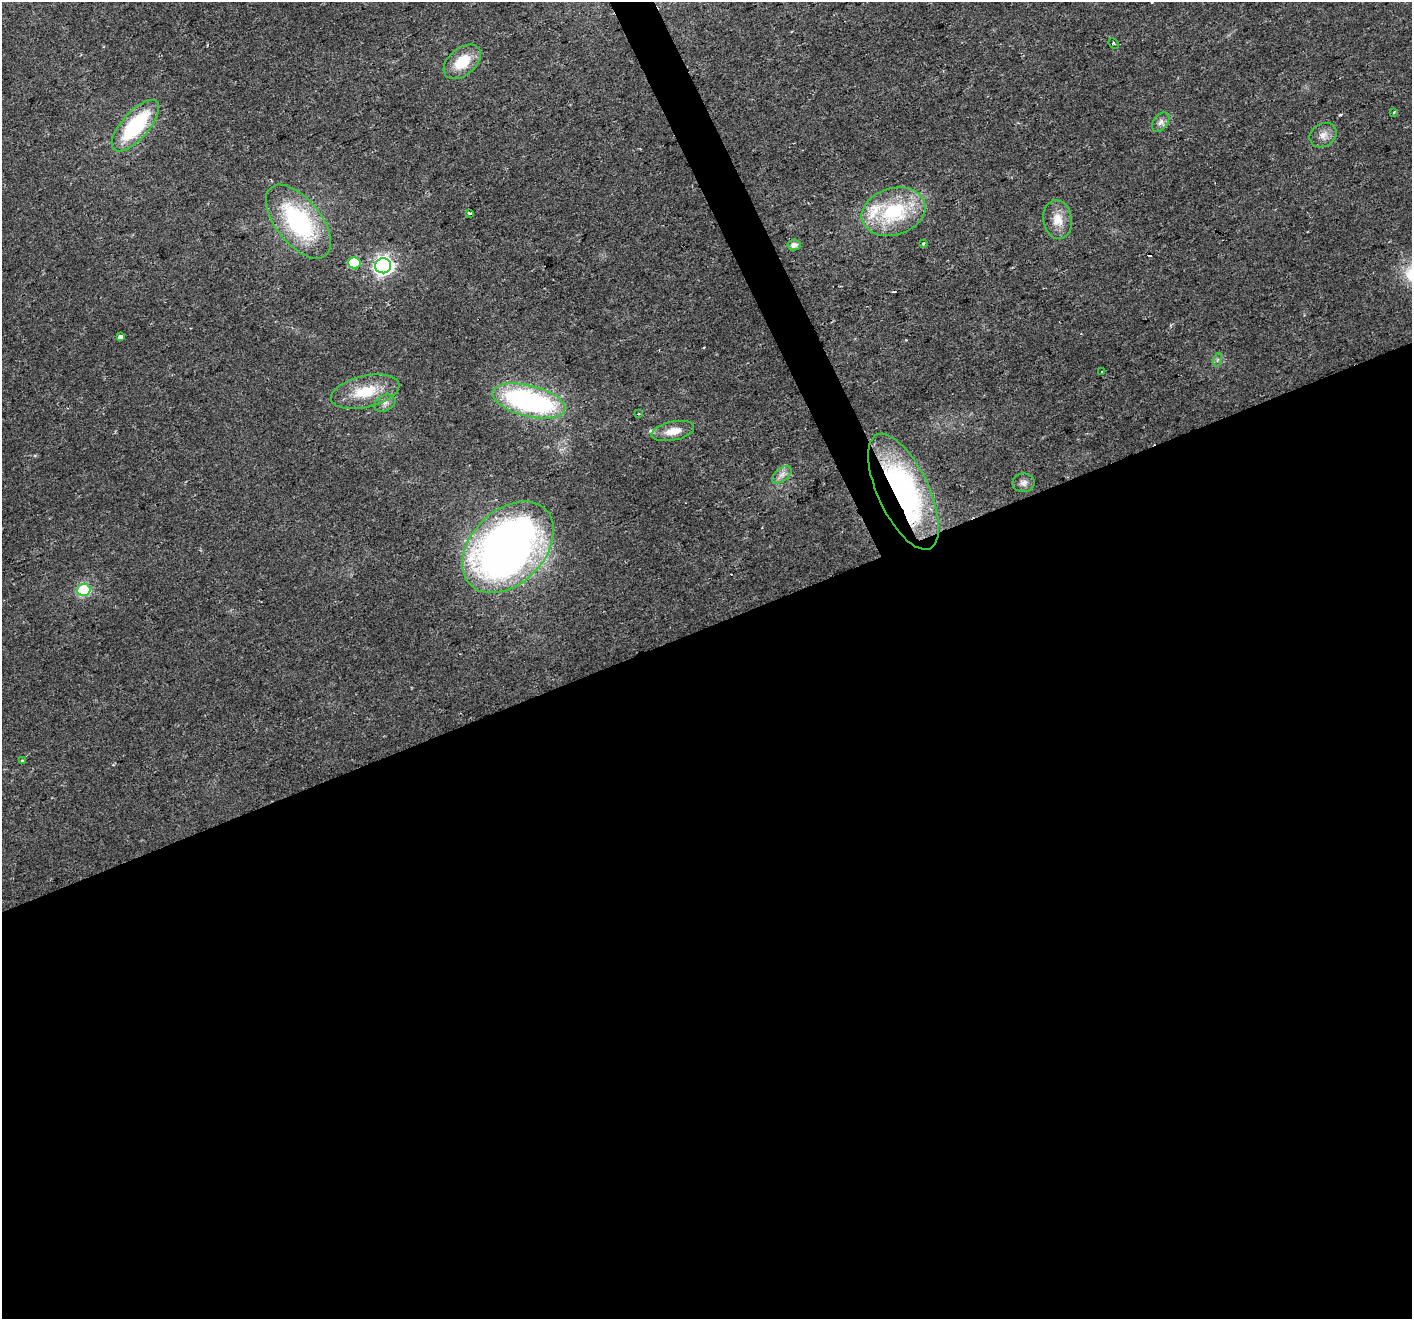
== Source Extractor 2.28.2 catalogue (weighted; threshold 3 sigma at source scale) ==
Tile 15 of 4 x 4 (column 3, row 4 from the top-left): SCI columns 2820-4229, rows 145-1461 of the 5638 x 5498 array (HDU 1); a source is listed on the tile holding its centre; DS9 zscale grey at full resolution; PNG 1414 x 1321 px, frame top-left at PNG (2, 2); each listed source drawn as its Kron ellipse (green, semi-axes under 4 px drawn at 4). Shown black and unused: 54% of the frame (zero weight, under 2 of 3 exposures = <1% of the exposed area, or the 3 px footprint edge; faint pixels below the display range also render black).
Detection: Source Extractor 2.28.2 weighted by HDU 2 'WHT'; one run over the whole footprint, this tile lists its part. Background 0.026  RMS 0.0035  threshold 0.0158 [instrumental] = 3 sigma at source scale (4.5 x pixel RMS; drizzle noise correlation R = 1.50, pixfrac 1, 0.0396/0.0396 arcsec/px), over >= 5 px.
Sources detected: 35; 6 cosmic-ray / hot-pixel residue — neither listed nor drawn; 1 inside a brighter listed object's ellipse — not listed separately; the other 28 listed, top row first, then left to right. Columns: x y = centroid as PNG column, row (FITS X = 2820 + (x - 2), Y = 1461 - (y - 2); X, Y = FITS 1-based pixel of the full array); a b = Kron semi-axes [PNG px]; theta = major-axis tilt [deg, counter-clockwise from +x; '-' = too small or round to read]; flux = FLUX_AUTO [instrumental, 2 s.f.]
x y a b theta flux
1114 43 6 4 -48 0.55
462 62 21 13 40 10
1394 112 4 3 - 0.33
1161 122 11 7 52 1.7
135 126 32 13 48 30
1323 135 14 11 33 3
893 212 32 23 17 29
469 213 4 3 - 1.7
1058 220 19 14 -81 5.7
298 222 44 22 -51 46
923 244 4 4 - 0.53
794 245 7 5 10 1.9
354 263 6 5 - 17
383 266 8 7 - 150
120 337 4 4 - 6.8
1217 360 7 4 71 0.66
1102 371 4 3 - 0.3
365 392 35 16 13 13
529 401 37 15 -14 77
385 403 11 7 27 1.8
639 414 3 2 - 0.25
673 431 22 9 11 5.4
782 475 11 6 38 1.8
1024 483 11 9 1 1.9
903 492 63 25 -65 82
508 547 53 36 45 250
84 590 6 6 - 30
23 761 4 3 - 0.53
Overlapping masked pixels (flux is a lower limit): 1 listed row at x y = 903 492